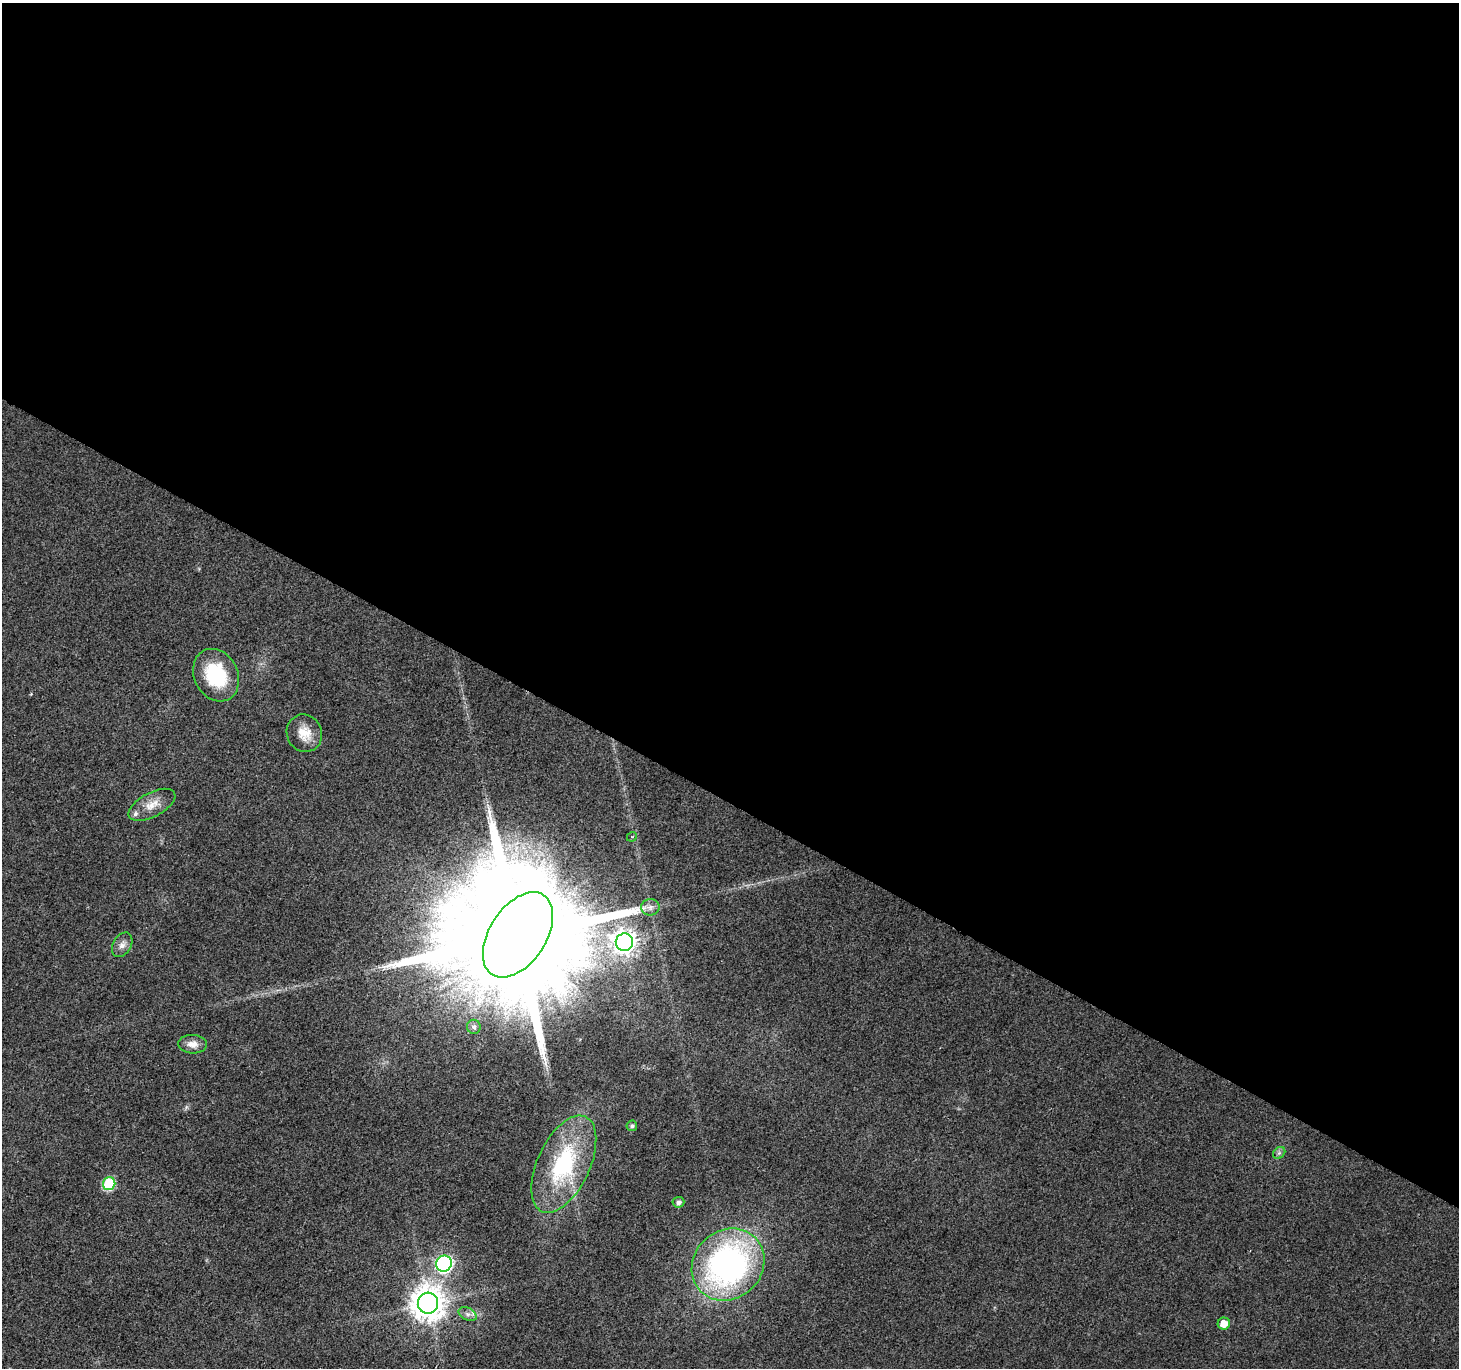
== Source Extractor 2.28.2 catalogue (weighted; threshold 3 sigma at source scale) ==
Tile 3 of 4 x 4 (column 3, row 1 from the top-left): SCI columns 2922-4378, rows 4358-5723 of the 5836 x 5917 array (HDU 1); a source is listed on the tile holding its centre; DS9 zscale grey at full resolution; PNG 1461 x 1370 px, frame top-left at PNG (2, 3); each listed source drawn as its Kron ellipse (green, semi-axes under 4 px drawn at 4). Shown black and unused: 59% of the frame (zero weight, under 2 of 3 exposures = <1% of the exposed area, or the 3 px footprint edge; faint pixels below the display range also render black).
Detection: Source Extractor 2.28.2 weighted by HDU 2 'WHT'; one run over the whole footprint, this tile lists its part. Background 0.0281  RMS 0.0065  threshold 0.0291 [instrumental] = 3 sigma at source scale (4.5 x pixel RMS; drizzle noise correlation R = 1.50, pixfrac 1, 0.0396/0.0396 arcsec/px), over >= 5 px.
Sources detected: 21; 1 inside a brighter listed object's ellipse — not listed separately; the other 20 listed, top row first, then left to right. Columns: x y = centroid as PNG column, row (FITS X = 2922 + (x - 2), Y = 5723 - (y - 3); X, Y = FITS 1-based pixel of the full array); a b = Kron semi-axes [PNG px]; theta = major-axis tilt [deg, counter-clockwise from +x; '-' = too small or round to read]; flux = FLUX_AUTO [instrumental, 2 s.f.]
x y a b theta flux
216 675 27 21 -63 40
304 733 19 17 -65 11
152 805 26 12 28 9.6
632 837 5 4 - 0.89
650 907 9 8 - 3.2
518 935 47 28 57 44000
624 942 9 8 - 580
122 945 13 9 61 4.3
474 1027 7 7 - 2.4
193 1044 14 9 -4 5.8
632 1126 5 5 - 1.8
1279 1153 7 5 44 1.4
564 1164 52 26 65 72
109 1184 6 6 - 56
678 1202 6 5 - 2.5
444 1264 8 7 - 140
728 1265 38 34 44 210
428 1303 10 10 - 1200
468 1314 9 6 -26 2.7
1224 1324 6 6 - 7.4